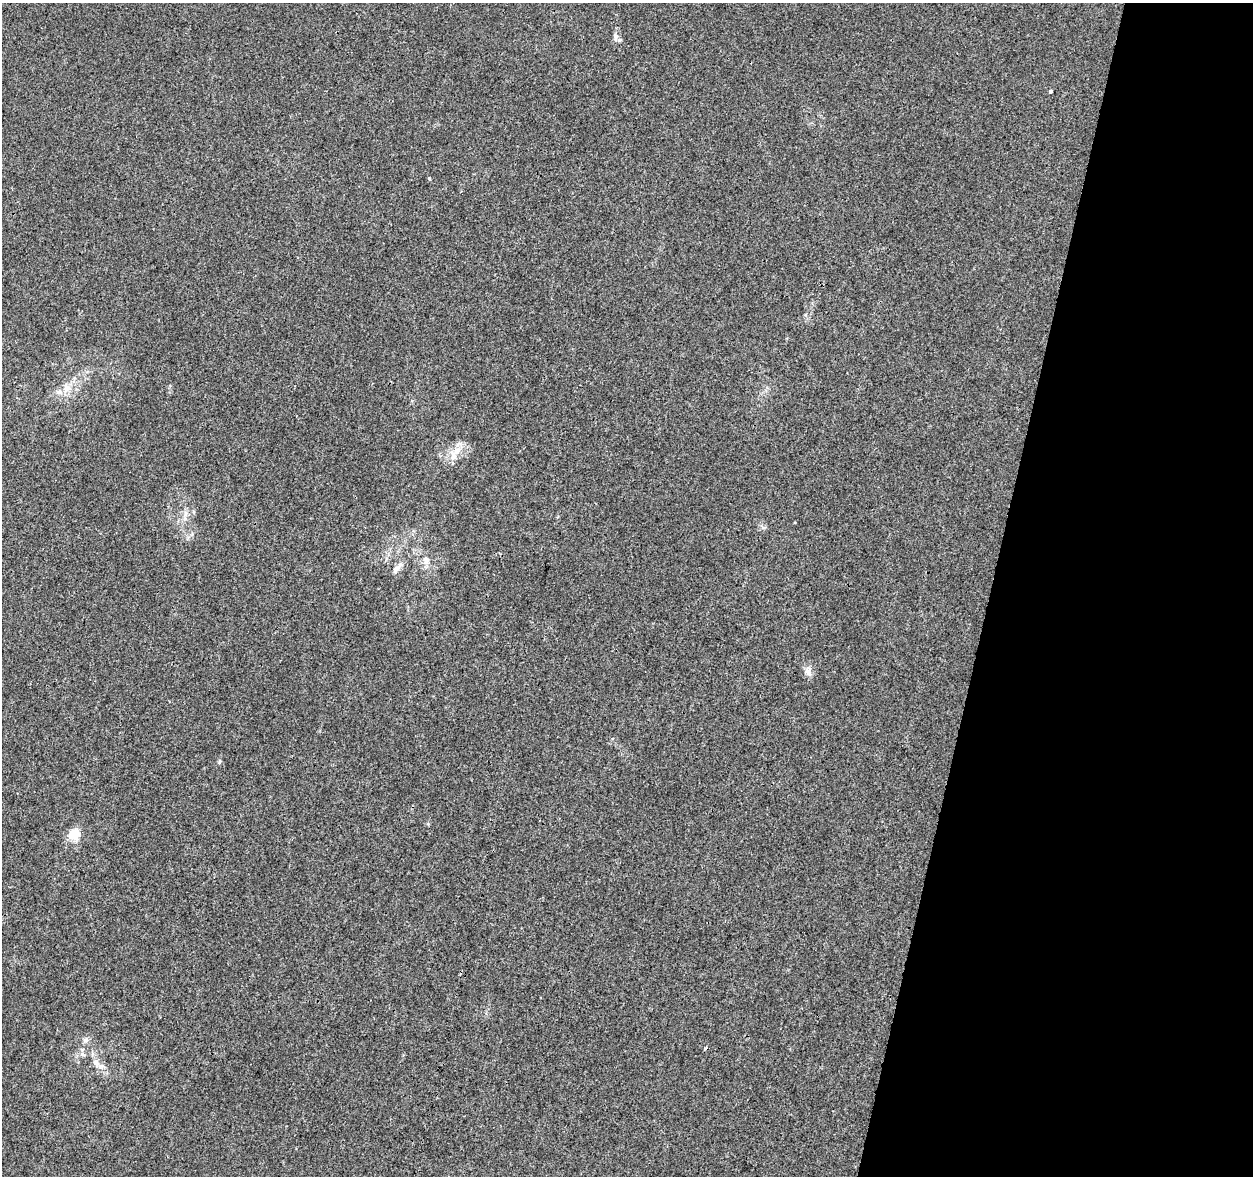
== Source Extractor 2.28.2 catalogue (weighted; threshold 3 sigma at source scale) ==
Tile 8 of 4 x 4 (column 4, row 2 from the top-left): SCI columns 3753-5003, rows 2574-3747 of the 5013 x 5207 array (HDU 1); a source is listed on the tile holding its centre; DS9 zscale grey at full resolution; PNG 1255 x 1178 px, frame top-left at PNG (2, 3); no overlay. Shown black and unused: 21% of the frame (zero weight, under 3 of 4 exposures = <1% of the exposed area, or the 3 px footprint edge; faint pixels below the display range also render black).
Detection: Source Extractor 2.28.2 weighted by HDU 2 'WHT'; one run over the whole footprint, this tile lists its part. Background 0.00629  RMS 0.0027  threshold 0.0124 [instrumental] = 3 sigma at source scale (4.5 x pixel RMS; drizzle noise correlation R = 1.50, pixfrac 1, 0.0396/0.0396 arcsec/px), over >= 5 px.
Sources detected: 16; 1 cosmic-ray / hot-pixel residue — not listed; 3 inside a brighter listed object's ellipse — not listed separately; the other 12 listed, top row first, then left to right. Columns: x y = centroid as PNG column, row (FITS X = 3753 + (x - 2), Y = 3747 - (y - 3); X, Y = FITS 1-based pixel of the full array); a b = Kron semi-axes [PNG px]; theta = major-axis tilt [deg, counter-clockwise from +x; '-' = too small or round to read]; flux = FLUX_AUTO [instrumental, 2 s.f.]
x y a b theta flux
616 36 8 7 - 0.86
1051 91 4 3 - 0.41
429 178 4 4 - 0.29
66 388 13 10 75 2.5
457 451 12 10 48 2.8
426 560 11 8 -71 1.8
396 569 15 7 49 1.5
808 672 10 9 - 1.5
219 762 6 4 71 0.35
74 834 12 11 - 4.7
86 1040 8 7 - 0.91
96 1063 11 8 -60 1.9